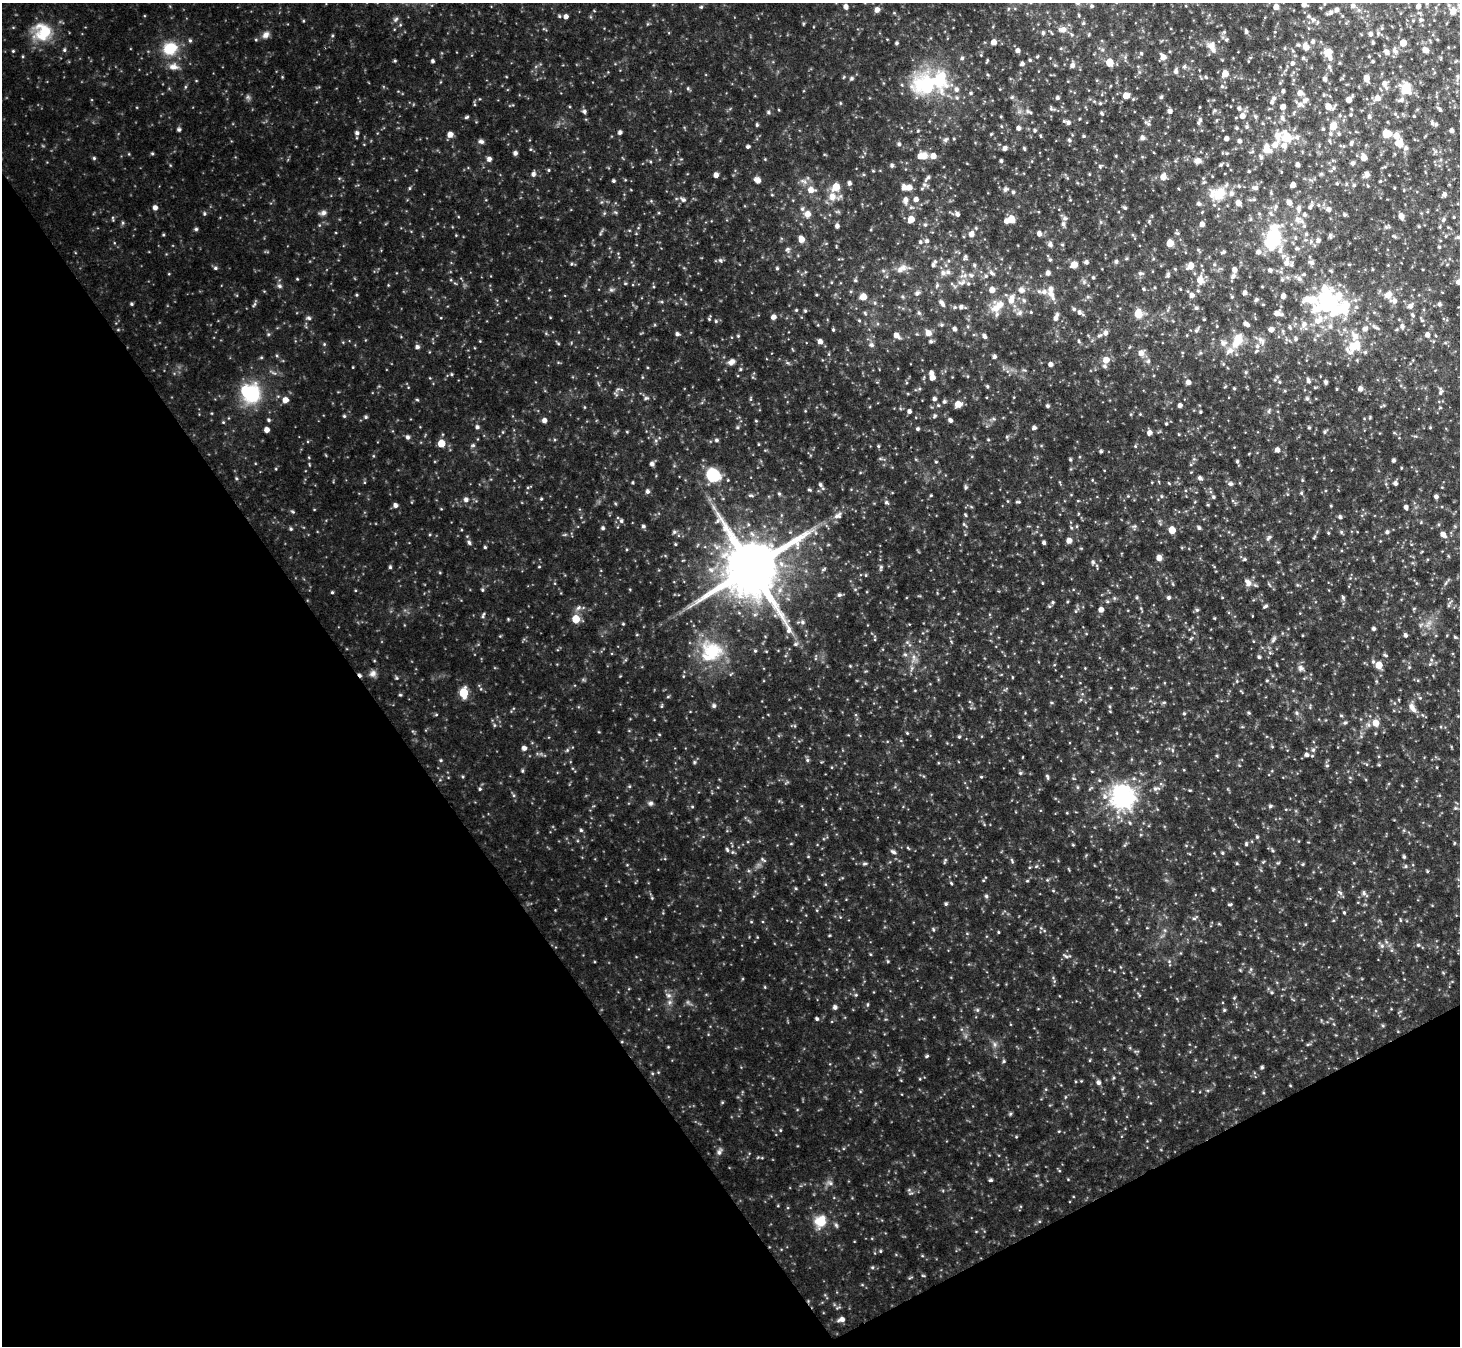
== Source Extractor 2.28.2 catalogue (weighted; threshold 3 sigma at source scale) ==
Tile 14 of 4 x 4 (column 2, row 4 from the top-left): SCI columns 1460-2917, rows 296-1639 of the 5835 x 5826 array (HDU 1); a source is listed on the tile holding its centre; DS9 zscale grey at full resolution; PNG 1462 x 1348 px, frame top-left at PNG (2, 3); no overlay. Shown black and unused: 31% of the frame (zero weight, under 3 of 4 exposures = <1% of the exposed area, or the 3 px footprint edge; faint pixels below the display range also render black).
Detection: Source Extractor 2.28.2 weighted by HDU 2 'WHT'; one run over the whole footprint, this tile lists its part. Background 0.145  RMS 0.021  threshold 0.0925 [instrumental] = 3 sigma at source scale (4.5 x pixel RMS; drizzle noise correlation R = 1.50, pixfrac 1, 0.05/0.05 arcsec/px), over >= 5 px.
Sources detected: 314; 8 inside a brighter object's white glare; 1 cosmic-ray / hot-pixel residue — not listed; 17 inside a brighter listed object's ellipse — not listed separately; the other 288 listed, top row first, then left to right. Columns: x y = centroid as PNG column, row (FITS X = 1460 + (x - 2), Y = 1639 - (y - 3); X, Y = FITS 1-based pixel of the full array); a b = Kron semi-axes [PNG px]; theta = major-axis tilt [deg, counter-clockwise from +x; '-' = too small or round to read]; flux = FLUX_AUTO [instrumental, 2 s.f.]
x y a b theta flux
1304 5 5 4 - 4.4
846 6 4 4 - 4.1
1353 6 5 5 - 3.5
1418 6 5 5 - 4
1276 7 5 4 - 7.3
877 10 5 5 - 5.2
1337 10 5 5 - 3.6
1453 12 7 6 - 6.5
566 17 4 4 - 4.4
1421 20 5 4 - 2.2
1063 30 7 6 - 5.8
1246 32 5 4 - 2.6
44 33 23 13 53 33
1371 34 5 4 - 2.7
266 35 8 7 - 5.1
994 42 5 4 - 7.1
1313 42 5 4 - 2.6
1373 43 3 3 - 1.8
1403 43 5 4 - 14
1212 46 8 7 - 6.7
1306 47 10 7 -65 7.3
170 48 12 10 16 30
1426 50 7 5 -34 5.9
1018 51 4 4 - 3.7
1395 51 6 4 -71 3.1
1328 52 7 7 - 13
1386 52 6 5 - 4.3
1163 57 6 5 - 7.3
433 61 4 3 - 2.2
1109 62 5 5 - 21
1292 63 5 4 - 2.6
1022 64 5 4 - 2.8
1072 66 5 5 - 3.8
173 67 9 6 7 6.5
1329 67 5 3 - 1.8
1176 71 6 4 -88 3.2
1225 74 5 5 - 12
1366 78 6 5 - 7.8
1325 79 5 4 - 3.4
1384 83 6 5 - 4.8
927 85 21 17 89 75
956 89 6 4 90 3
1406 89 5 5 - 63
1283 91 3 3 - 2.4
1300 93 7 6 - 5.5
1126 96 5 5 - 9.2
1057 98 4 4 - 2.5
1377 98 6 6 - 8.2
1349 100 5 4 - 7.9
1401 100 5 5 - 2.5
1304 101 9 6 38 6.7
1272 102 5 4 - 2.8
1328 106 6 5 - 9.4
1283 107 5 4 - 5.9
1239 108 4 4 - 2.3
584 111 5 3 - 2.2
1170 111 5 4 - 3.4
1242 116 5 5 - 6.1
1369 117 5 4 - 2.4
1282 118 5 4 - 2.7
1068 123 6 4 -68 3.2
1432 123 4 4 - 2.3
1436 124 5 3 - 1.9
1333 126 7 6 - 14
1018 128 4 4 - 3.3
1323 129 3 3 - 1.5
179 130 5 3 - 2.2
1452 131 4 3 - 3.9
620 132 4 4 - 3
357 133 4 4 - 2.8
1386 133 8 7 - 17
450 135 5 5 - 6.9
1277 135 8 7 - 8.6
1396 136 6 6 - 11
1287 137 7 7 - 28
1142 138 5 5 - 4
1226 139 4 4 - 4
481 141 6 4 -19 2.6
1240 141 5 4 - 2.8
1399 143 9 7 -22 13
899 144 4 4 - 2.3
1351 144 5 4 - 2.3
1275 145 7 6 - 7.8
1284 146 8 5 -63 5.2
748 147 4 4 - 2.2
1005 148 4 4 - 3.9
1267 149 10 7 -78 13
515 153 4 4 - 3.6
933 156 5 5 - 8.1
924 157 9 6 60 9.4
1363 157 6 5 - 8.2
489 159 5 4 - 4.3
1001 161 4 4 - 1.9
1198 161 8 5 -6 5.8
1352 164 5 4 - 2.8
1297 165 4 3 - 3.8
533 174 5 4 - 2.9
1367 174 6 5 - 4
716 175 4 4 - 4.8
1163 177 6 5 - 9.4
758 180 6 5 - 6.5
614 181 4 3 - 1.9
849 183 5 4 - 2.9
1293 185 4 4 - 6.2
1354 185 4 3 - 1.8
836 187 6 6 - 18
909 188 6 5 - 8.4
1256 188 5 5 - 3.3
811 190 6 6 - 8.5
1005 190 5 5 - 2.7
1013 192 4 4 - 1.9
1219 194 17 11 34 23
1444 195 5 4 - 3
832 197 8 7 - 8.8
916 199 4 4 - 4.4
683 200 6 4 -2 2.5
906 200 6 6 - 4.6
1238 203 5 5 - 6.7
1289 203 5 5 - 5.4
1199 204 5 4 - 2.7
1311 207 8 4 59 3.1
155 208 5 4 - 4.5
1125 208 5 3 - 2
1329 209 5 5 - 3.6
807 214 6 6 - 7.9
957 214 5 5 - 3.6
1304 215 5 4 - 2.7
1344 215 5 3 - 1.7
1401 216 6 4 -68 6.5
911 219 5 5 - 14
1011 219 5 5 - 18
1297 219 6 5 - 3.9
1444 219 5 3 - 1.9
1006 221 5 4 - 5
1063 224 5 5 - 2.8
1202 224 5 4 - 4.8
837 226 4 4 - 3.7
1039 233 5 4 - 4.7
971 234 6 4 88 5.7
801 239 6 5 - 10
927 241 4 4 - 2.6
1270 241 24 16 68 49
1318 241 5 4 - 3.3
920 242 4 4 - 2
1170 243 5 4 - 20
1050 245 6 4 0 2.6
1086 262 5 4 - 2.9
1286 263 9 7 -89 8.1
1312 263 5 5 - 3.4
933 265 6 4 73 2.5
1074 265 5 5 - 13
1191 265 6 5 - 11
215 268 5 3 - 1.6
903 268 6 6 - 4.7
1234 270 6 5 - 5
1270 270 5 4 - 2.7
943 273 6 6 - 4.2
1048 273 5 4 - 4.1
1140 273 6 3 17 2.2
1168 275 8 3 78 2.6
1233 276 5 5 - 3.6
1299 279 6 4 -89 2.8
1200 280 7 6 - 11
1282 280 5 3 - 2
1458 282 5 5 - 3.7
1050 289 8 7 - 7.6
1143 289 5 3 - 1.5
992 290 5 5 - 7.6
1021 290 6 5 - 5.2
1245 293 5 5 - 3.2
1192 295 5 5 - 4.4
1388 295 7 7 - 8.3
1283 296 5 4 - 5.1
863 297 5 5 - 13
1256 300 5 4 - 2.3
1395 301 6 6 - 4.5
943 304 7 4 -54 3.5
1000 304 13 7 34 11
1439 304 5 4 - 2.6
1410 306 6 5 - 4.3
961 307 5 5 - 3
1196 308 5 4 - 2.2
1074 309 5 3 - 1.7
1335 311 27 23 -13 67
1079 312 5 5 - 3.4
1138 313 6 5 - 29
1277 313 8 5 -20 6.8
774 317 5 4 - 4.8
1056 318 5 5 - 3.8
1246 324 6 4 -23 4.4
1304 324 5 5 - 4.1
1402 326 5 4 - 3.1
954 329 5 4 - 3.2
1365 329 5 5 - 3.5
1271 330 5 4 - 4.7
928 333 6 5 - 6.4
1105 333 6 4 -23 3.5
677 334 4 4 - 2.6
896 335 6 5 - 6.1
1427 335 5 4 - 4.6
984 336 5 4 - 3.7
1296 339 5 3 - 1.9
1238 340 9 6 60 35
820 342 5 4 - 4.9
1354 346 15 9 6 23
417 347 5 4 - 2.9
1141 353 6 6 - 6.3
995 356 5 4 - 2.5
1106 360 6 6 - 10
731 362 8 6 45 4.4
1050 364 5 4 - 3.5
932 378 5 4 - 7.2
1308 381 5 4 - 2.7
1188 382 4 4 - 4.7
1326 382 4 4 - 2.7
1360 389 5 4 - 4.8
252 394 17 14 65 54
934 399 4 4 - 2.9
285 400 5 5 - 9.1
958 404 5 5 - 12
1180 405 4 4 - 4.2
1047 406 4 4 - 2.3
909 411 4 4 - 3.2
269 420 5 3 - 1.7
544 420 4 4 - 4.7
950 420 4 4 - 3.7
477 427 4 4 - 2.3
1034 428 4 4 - 3.3
917 429 4 3 - 1.9
267 430 4 4 - 6.2
1149 433 5 4 - 4.8
408 437 5 4 - 2.9
441 443 5 4 - 23
1277 450 5 4 - 4.6
1393 460 4 3 - 2.5
652 464 5 5 - 3.7
713 475 8 7 - 81
1200 478 4 4 - 3.3
1395 483 4 4 - 3.1
1230 484 6 4 -20 2.7
647 491 5 5 - 3
1213 497 4 4 - 1.9
1436 497 5 4 - 3.2
466 500 5 4 - 3.4
395 505 5 4 - 3.7
1406 507 4 4 - 3.6
1340 517 5 3 - 2.1
621 521 4 3 - 1.9
643 526 5 4 - 2
603 528 4 4 - 2.1
1199 528 4 4 - 2.3
1172 530 5 4 - 17
1387 532 4 4 - 2.2
1443 534 5 5 - 6.4
1069 541 5 4 - 7.2
469 542 5 4 - 2.1
1044 543 4 3 - 2.7
1159 558 5 5 - 7.4
390 567 4 3 - 1.7
752 568 15 13 35 7400
1248 583 8 6 -74 4.8
839 595 4 4 - 2
1169 597 5 4 - 2.4
1343 597 5 3 - 2
1101 610 4 4 - 5.6
576 619 5 5 - 27
802 622 5 3 - 2.1
1373 629 4 4 - 2.6
1405 635 4 3 - 2.7
712 651 17 15 86 38
1259 657 4 4 - 1.8
1379 665 6 5 - 14
373 673 9 4 36 3.9
463 693 5 5 - 43
714 706 5 4 - 2.5
1412 708 13 5 -55 6.6
1376 723 6 6 - 10
524 748 5 4 - 4.4
1307 755 5 5 - 3.5
1122 797 7 7 - 870
1270 806 4 4 - 1.8
581 830 5 3 - 1.6
1404 857 5 3 - 1.8
835 1007 5 4 - 3.2
817 1019 4 3 - 2
1098 1083 5 5 - 3.2
821 1221 9 9 - 25
842 1319 6 5 - 4.6
Isophote crosses this tile's border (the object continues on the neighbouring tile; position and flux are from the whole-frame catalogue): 1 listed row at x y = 1458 282
Unlisted compact peaks at least as high as the median listed source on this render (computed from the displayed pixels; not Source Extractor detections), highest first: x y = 323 213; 651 803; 309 318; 279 286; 837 516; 485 547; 893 852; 716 440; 927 1056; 986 896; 344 416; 480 789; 1262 1067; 720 260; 291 529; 820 484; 646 398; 946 904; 836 1225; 886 502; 1246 844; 719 1151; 757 125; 716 321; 892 165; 473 445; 768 112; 727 850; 1093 562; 1047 776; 777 268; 795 644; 1197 610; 896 43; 1101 451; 578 608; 1020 773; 789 630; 852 78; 951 883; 400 695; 64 50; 669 995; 833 330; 959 737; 1237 461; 830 1183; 1300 668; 966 487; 805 311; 1269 537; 396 19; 1266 606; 807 760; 962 58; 541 499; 1418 945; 1184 713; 740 369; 1313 750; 694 762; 559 16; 1344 912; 1066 956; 865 863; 324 344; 674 532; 1010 1114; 881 567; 293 512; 796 310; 396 678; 933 929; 755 651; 1224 1010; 1018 502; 738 336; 787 249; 888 961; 1257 837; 1053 602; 623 624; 1155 789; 998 932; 1364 893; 699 600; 1070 459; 872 1267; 981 777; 1244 559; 611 290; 931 495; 1116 261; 809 490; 688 88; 796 888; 878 446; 1229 904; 737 427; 223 422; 780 1130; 1065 218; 931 341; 409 188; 1340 893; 995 1044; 917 293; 1222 853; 945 140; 632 482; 440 760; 856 995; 205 214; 1148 361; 1273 640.